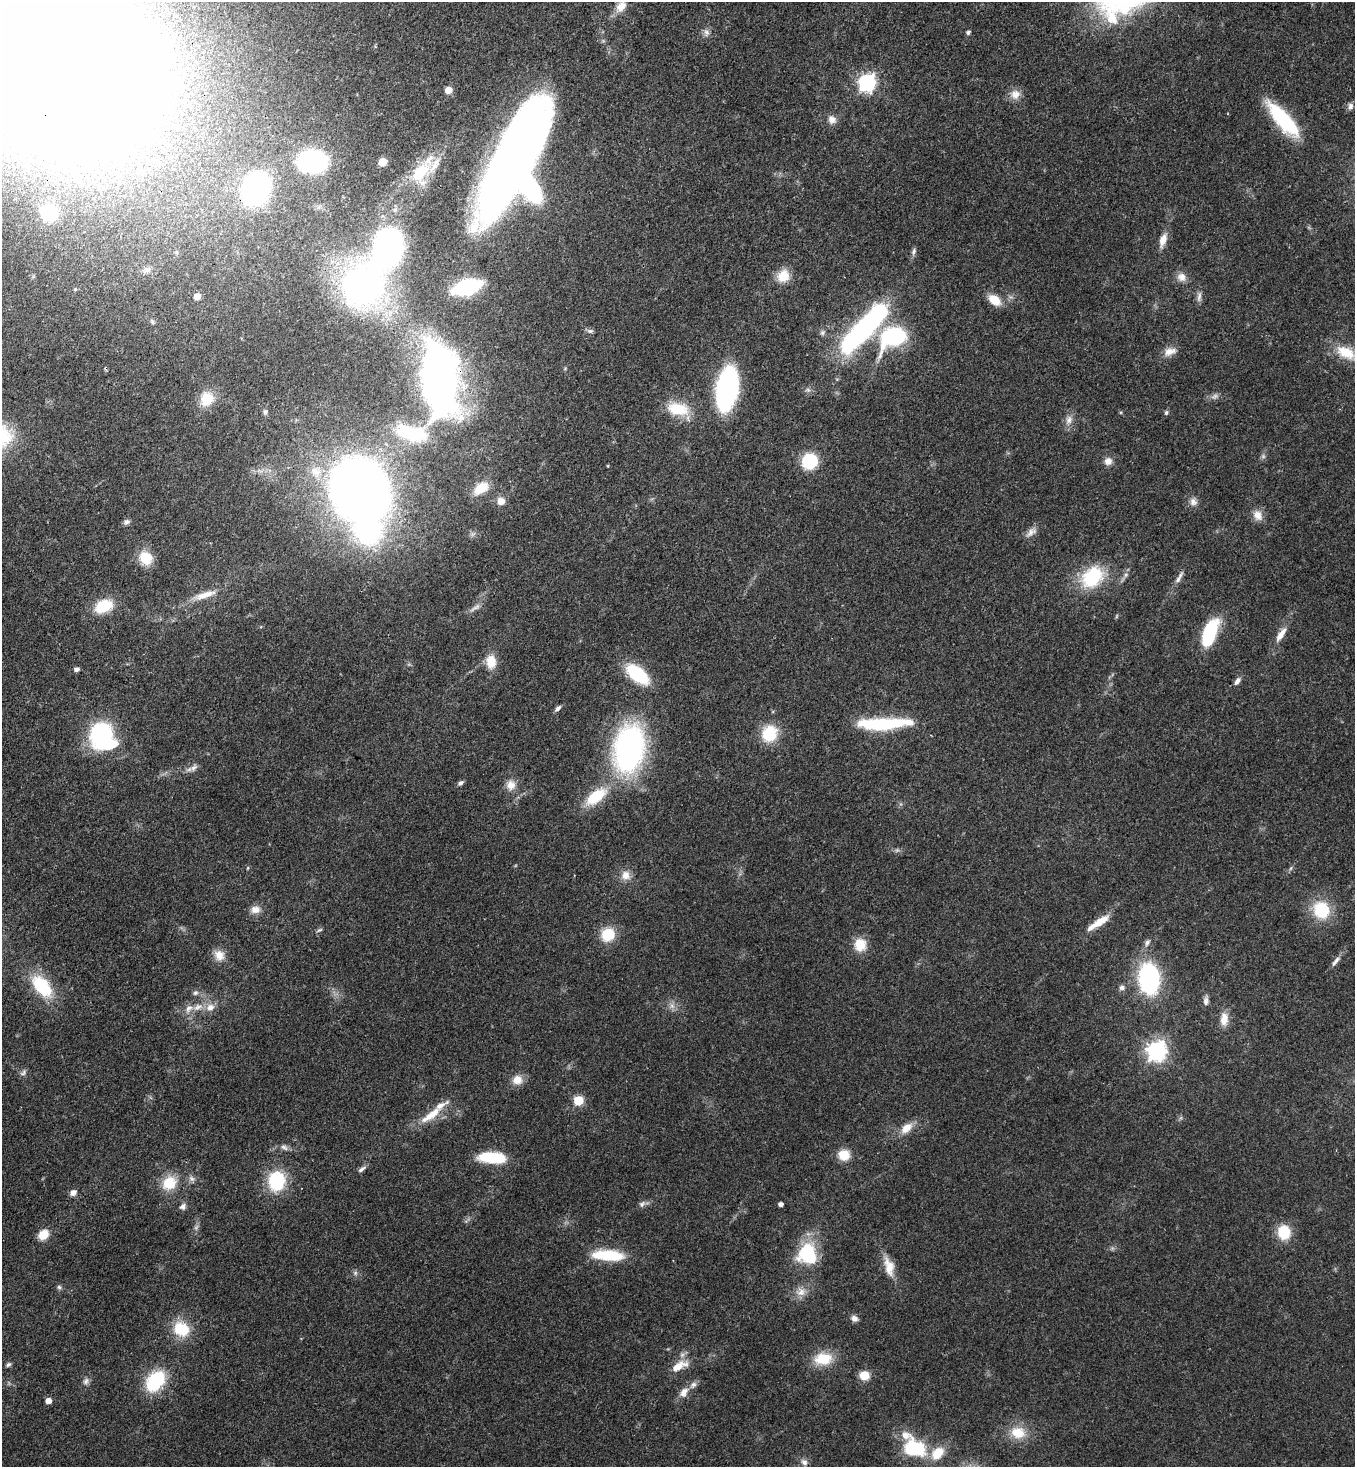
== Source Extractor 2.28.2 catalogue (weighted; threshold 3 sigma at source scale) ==
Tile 11 of 4 x 4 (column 3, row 3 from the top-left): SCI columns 3070-4422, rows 1525-2989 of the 6000 x 5978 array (HDU 1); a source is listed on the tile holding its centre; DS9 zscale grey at full resolution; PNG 1357 x 1469 px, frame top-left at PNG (2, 2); no overlay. Shown black and unused: <1% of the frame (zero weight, under 3 of 4 exposures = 7% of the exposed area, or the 3 px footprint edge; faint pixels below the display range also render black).
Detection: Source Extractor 2.28.2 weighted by HDU 2 'WHT'; one run over the whole footprint, this tile lists its part. Background 0.0729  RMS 0.004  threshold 0.018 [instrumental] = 3 sigma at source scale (4.5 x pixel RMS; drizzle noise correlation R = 1.50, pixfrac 1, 0.05/0.05 arcsec/px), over >= 5 px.
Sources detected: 151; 4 too faint to see at this stretch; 8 inside a brighter object's white glare — not listed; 7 inside a brighter listed object's ellipse — not listed separately; the other 132 listed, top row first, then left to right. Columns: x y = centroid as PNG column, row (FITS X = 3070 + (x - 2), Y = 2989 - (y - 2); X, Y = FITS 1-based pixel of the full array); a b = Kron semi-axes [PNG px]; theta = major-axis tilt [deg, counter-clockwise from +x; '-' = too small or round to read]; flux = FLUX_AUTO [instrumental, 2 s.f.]
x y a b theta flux
621 6 16 11 46 4.5
706 32 9 6 -28 1.5
968 32 4 4 - 1.1
41 53 135 85 -34 2100
867 82 8 7 - 120
448 90 5 5 - 4.4
1015 94 13 12 - 3.8
1350 106 9 7 79 1.5
832 119 11 9 -45 2.7
1283 119 44 14 -48 31
312 161 18 13 -7 82
515 161 91 32 63 440
383 162 5 5 - 11
421 171 40 17 56 20
256 189 17 14 66 160
49 213 10 10 - 29
1163 240 16 7 73 4.3
914 252 10 6 68 1.2
388 253 18 13 33 100
783 276 15 13 46 7.6
1181 277 12 12 - 3.2
363 285 30 25 54 200
467 287 17 9 17 60
75 289 5 4 - 0.46
197 296 5 5 - 4
1199 297 14 5 80 1.7
994 300 15 10 -38 6.5
152 322 6 4 -89 0.68
865 327 54 15 47 110
590 331 9 6 0 1
822 332 8 7 - 1.1
893 337 19 13 29 59
1169 352 17 9 22 3.7
1346 352 29 15 -24 11
439 379 58 27 -86 250
727 389 26 13 80 120
1215 396 10 6 22 1.5
207 399 17 14 54 7.9
678 409 27 15 -9 13
265 412 6 5 - 0.91
1166 413 6 5 - 0.76
1069 420 12 9 72 2.7
412 433 40 18 -15 21
810 461 10 10 - 30
1108 461 10 9 - 2.6
608 466 5 3 - 0.34
316 472 16 15 - 7.3
481 488 19 12 37 7.9
358 489 38 34 -60 480
501 501 10 9 - 3.3
1193 502 11 9 -55 2.3
1257 515 15 11 -61 3.8
127 522 8 6 13 1.2
1031 532 17 8 37 2.7
146 558 17 15 -53 8.5
1092 577 28 21 41 24
1178 579 12 6 55 1.8
205 595 31 8 17 6.1
104 606 19 12 24 15
475 608 19 5 33 2.1
1209 633 24 10 70 33
1281 635 22 8 56 4.3
491 662 16 12 -88 7
76 669 6 4 5 1.4
637 674 24 12 -39 26
1237 681 10 6 54 1.7
558 708 8 5 44 1.3
884 724 58 12 2 29
101 734 18 16 48 54
769 734 18 16 58 14
629 748 40 24 82 120
194 768 11 7 32 1.9
460 783 7 5 35 1.2
511 785 13 13 - 4
596 797 25 12 37 15
1291 868 6 4 70 0.65
626 875 13 12 - 3.8
255 910 13 10 7 3.1
1321 910 22 20 -67 17
1098 923 30 7 33 7.4
319 930 9 4 25 0.74
608 934 15 13 37 12
1147 942 10 6 67 1.4
860 945 14 13 - 8
219 955 14 12 -51 4.4
1335 961 17 5 50 2
1149 979 22 14 -86 72
42 986 28 16 -50 20
1122 988 8 6 16 1.3
195 993 7 6 - 1.1
1206 1001 12 6 84 1.6
672 1006 8 6 -44 1.7
198 1007 15 8 22 4.1
1224 1019 17 10 86 4.6
1156 1050 7 7 - 210
23 1073 10 5 62 1
517 1080 13 12 - 4.3
578 1100 6 5 - 20
431 1115 42 10 37 9.1
906 1128 18 10 42 5.2
284 1147 11 6 -29 1.5
844 1155 13 12 - 6.8
492 1157 21 8 -4 28
362 1169 12 5 38 1.4
191 1179 10 7 -39 1.5
276 1181 16 13 85 29
169 1183 19 17 44 10
73 1193 8 7 - 2
642 1204 10 7 43 1.5
781 1204 4 4 - 1.8
183 1206 10 7 32 1.5
1284 1232 16 14 -82 11
43 1235 10 8 42 7.6
807 1254 23 22 - 24
608 1255 35 11 -4 17
889 1266 26 12 -76 6.4
355 1273 6 6 - 0.95
59 1287 6 6 - 0.85
801 1292 14 12 20 4
854 1318 8 7 - 1.9
181 1329 21 17 -32 13
823 1359 24 16 7 10
8 1364 7 5 43 0.91
679 1366 23 9 29 6.5
864 1375 10 9 - 5.5
86 1381 10 7 63 1.6
155 1381 20 14 52 28
684 1392 15 9 57 3.5
48 1401 5 5 - 3.3
1018 1433 22 17 -8 9.2
914 1448 25 18 -18 24
804 1462 11 8 -47 2
Overlapping masked pixels (flux is a lower limit): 2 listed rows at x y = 41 53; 439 379
Isophote crosses this tile's border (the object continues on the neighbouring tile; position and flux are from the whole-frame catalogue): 2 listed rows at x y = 41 53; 1346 352